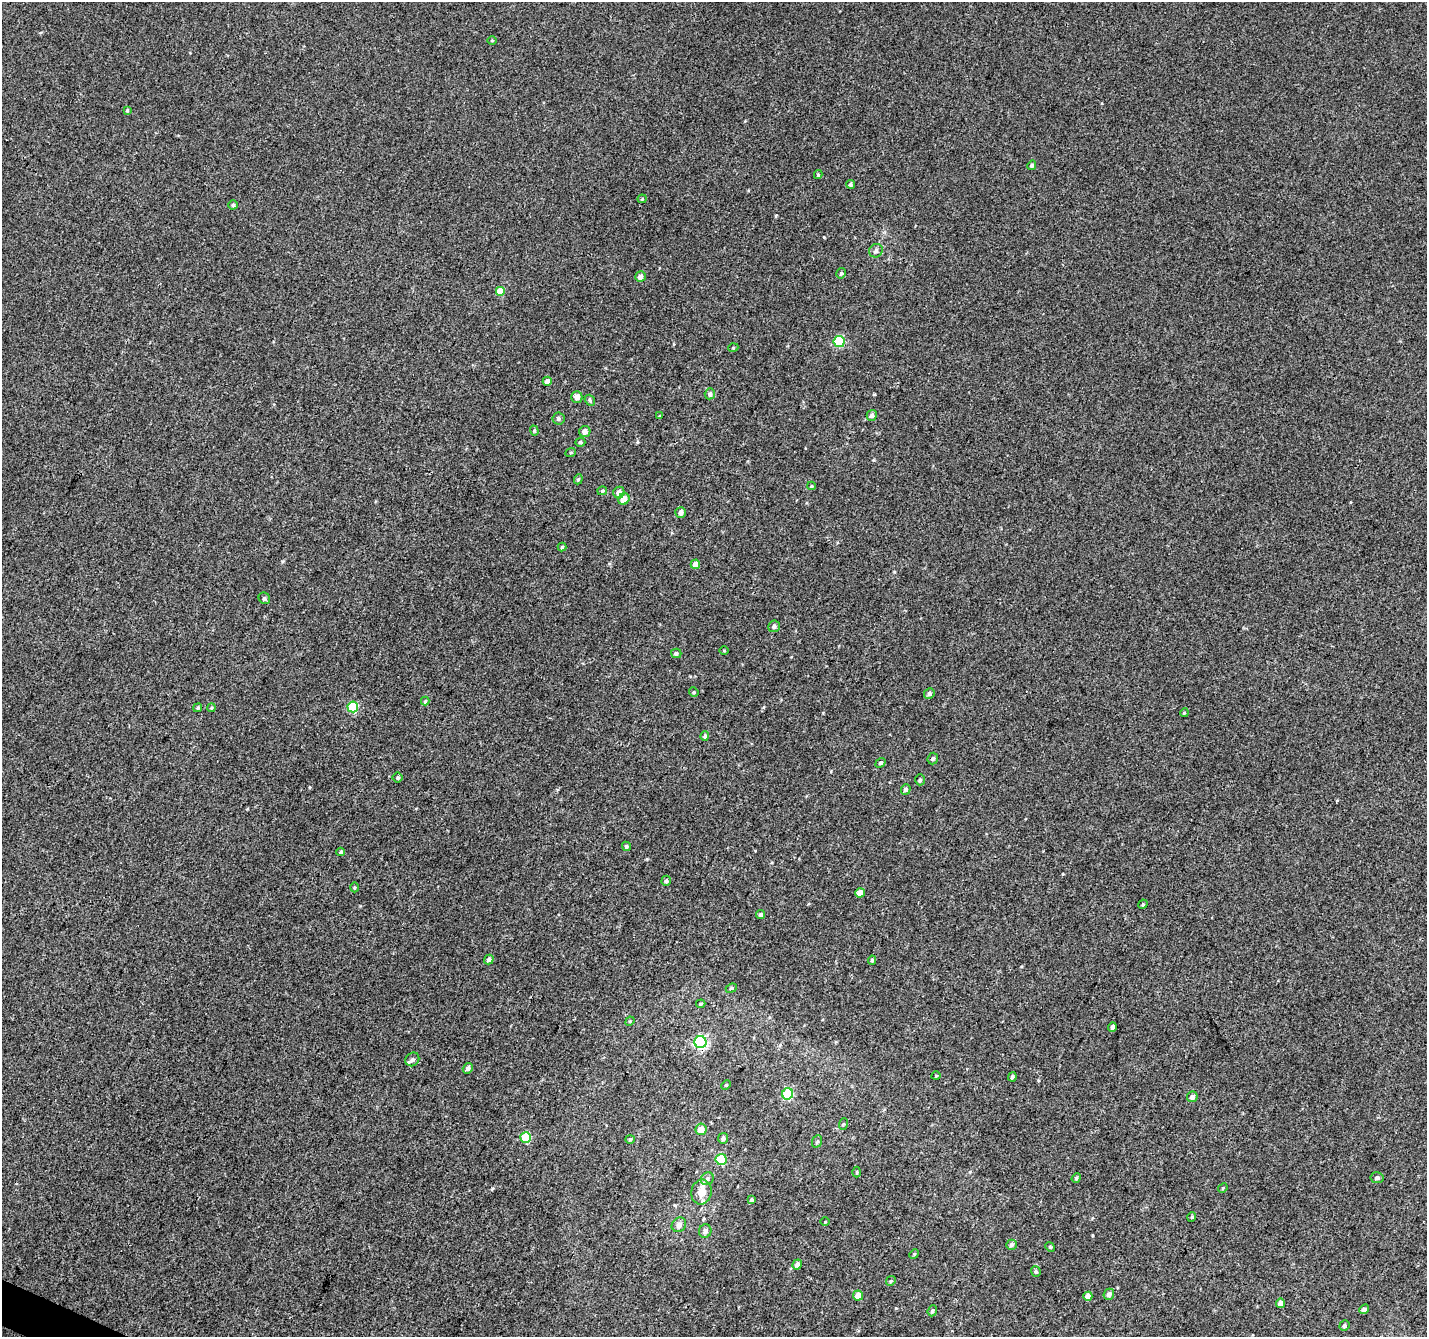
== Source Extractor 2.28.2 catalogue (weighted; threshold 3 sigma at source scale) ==
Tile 7 of 4 x 4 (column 3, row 2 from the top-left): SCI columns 2851-4275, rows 2876-4210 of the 5709 x 5816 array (HDU 1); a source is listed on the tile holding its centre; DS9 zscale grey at full resolution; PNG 1429 x 1339 px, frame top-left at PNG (2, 2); each listed source drawn as its Kron ellipse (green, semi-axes under 4 px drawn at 4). Shown black and unused: <1% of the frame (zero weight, under 3 of 4 exposures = <1% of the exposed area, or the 3 px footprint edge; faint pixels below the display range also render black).
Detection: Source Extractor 2.28.2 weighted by HDU 2 'WHT'; one run over the whole footprint, this tile lists its part. Background 7.35e-04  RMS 0.0034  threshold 0.0153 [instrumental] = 3 sigma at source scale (4.5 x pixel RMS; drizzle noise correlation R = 1.50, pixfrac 1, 0.0396/0.0396 arcsec/px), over >= 5 px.
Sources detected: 102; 1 inside a brighter listed object's ellipse — not listed separately; the other 101 listed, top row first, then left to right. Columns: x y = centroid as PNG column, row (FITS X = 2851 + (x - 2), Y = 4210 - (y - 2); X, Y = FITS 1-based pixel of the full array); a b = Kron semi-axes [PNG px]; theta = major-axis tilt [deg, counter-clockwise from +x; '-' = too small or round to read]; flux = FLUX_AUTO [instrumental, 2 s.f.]
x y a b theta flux
492 40 4 3 - 0.27
127 110 3 3 - 0.3
1032 165 5 4 - 0.66
818 175 4 4 - 0.39
850 184 4 4 - 0.61
642 199 4 4 - 0.36
233 205 4 4 - 0.64
876 251 7 6 - 1.1
841 273 5 4 - 0.63
640 277 5 5 - 1.6
500 291 5 5 - 6.4
839 341 5 5 - 20
733 348 5 3 - 0.32
547 381 4 4 - 2.1
710 394 5 5 - 0.92
577 397 6 5 - 1.8
590 400 5 4 - 0.57
872 415 5 5 - 1.1
660 416 4 3 - 0.38
559 419 6 6 - 0.73
534 431 5 4 - 0.42
585 432 6 5 - 1.7
580 442 5 4 - 0.49
571 452 5 3 - 0.35
578 479 5 4 - 0.47
811 486 4 4 - 0.38
602 491 5 4 - 0.52
619 493 6 5 - 1.9
624 499 6 5 - 3.5
681 512 5 5 - 1.4
562 547 4 4 - 0.46
695 564 5 4 - 2
264 598 6 5 - 0.67
774 626 6 6 - 0.92
724 650 5 3 - 0.28
676 653 5 4 - 0.72
694 692 5 4 - 0.46
929 693 5 5 - 0.88
425 701 4 4 - 0.52
353 707 5 5 - 16
198 708 5 4 - 0.4
211 708 4 3 - 0.31
1184 713 4 3 - 0.32
705 736 5 4 - 0.54
933 759 6 5 - 0.74
880 763 5 4 - 0.52
398 778 5 5 - 0.57
920 780 5 4 - 0.62
906 789 5 5 - 0.85
626 846 5 4 - 0.53
341 852 4 4 - 0.44
666 881 5 4 - 0.69
354 887 5 3 - 0.36
860 893 5 4 - 2.8
1143 904 5 4 - 0.41
761 915 4 4 - 0.73
489 960 5 4 - 0.87
872 960 5 4 - 0.55
731 988 6 4 23 0.47
701 1004 4 3 - 0.41
630 1021 5 4 - 0.32
1112 1027 5 3 - 1
700 1042 6 6 - 51
412 1059 7 6 - 1.1
468 1068 5 5 - 1
936 1076 5 3 - 0.26
1012 1077 4 4 - 0.61
726 1085 5 3 - 0.33
788 1094 6 5 - 25
1192 1097 5 5 - 1.1
843 1124 6 4 71 0.4
701 1129 6 5 - 4.2
526 1137 5 5 - 13
723 1138 5 5 - 0.85
630 1139 4 4 - 0.4
817 1141 6 5 - 0.54
721 1159 5 5 - 15
857 1172 5 3 - 0.35
1076 1178 5 4 - 0.42
1377 1178 6 5 - 0.99
707 1179 7 6 - 0.81
1223 1188 5 4 - 0.39
701 1192 12 10 79 3.9
751 1200 4 3 - 0.58
1192 1217 4 4 - 0.34
825 1222 4 3 - 0.27
679 1225 8 6 44 1.4
705 1231 7 6 - 1.1
1011 1245 5 5 - 0.79
1050 1247 5 4 - 0.38
914 1254 5 4 - 0.38
797 1264 5 4 - 1.4
1036 1271 5 5 - 0.58
891 1281 5 4 - 0.49
1109 1294 5 5 - 1.2
858 1296 5 5 - 3.4
1088 1296 4 4 - 2.5
1281 1303 4 4 - 2
1364 1309 5 4 - 0.99
932 1311 5 4 - 0.61
1344 1326 5 4 - 0.65
Unlisted compact peaks at least as high as the median listed source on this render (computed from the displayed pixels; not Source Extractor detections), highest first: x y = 492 1188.